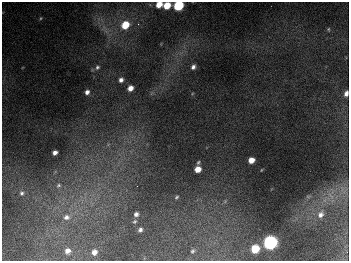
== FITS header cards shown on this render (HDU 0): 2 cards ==
NAXIS1  =                  347
NAXIS2  =                  259

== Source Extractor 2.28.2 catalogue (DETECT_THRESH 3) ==
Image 347 x 259 px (HDU 0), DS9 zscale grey, 1 PNG px = 1 image px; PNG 351 x 263 px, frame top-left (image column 1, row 259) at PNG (2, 2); no overlay
Background 677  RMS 51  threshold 152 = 3 sigma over >= 5 px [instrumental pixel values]
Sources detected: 32; all 32 listed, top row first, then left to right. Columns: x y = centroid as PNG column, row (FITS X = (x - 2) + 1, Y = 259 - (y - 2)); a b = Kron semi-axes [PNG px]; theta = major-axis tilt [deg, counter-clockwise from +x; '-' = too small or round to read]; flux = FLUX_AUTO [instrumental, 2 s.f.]
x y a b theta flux
159 4 6 5 - 4.2e+04
178 5 6 5 - 2.6e+05
167 6 6 5 - 6.5e+04
41 18 5 4 - 3.9e+03
138 24 4 4 - 4.1e+03
125 25 8 7 - 8.2e+04
328 29 6 4 -75 4.4e+03
97 67 7 5 36 7.8e+03
193 67 6 5 - 1.2e+04
121 80 6 5 - 1.3e+04
130 88 5 5 - 2.3e+04
87 92 5 4 - 1.3e+04
346 93 6 4 73 1.6e+04
55 152 5 4 - 1.5e+04
251 160 5 5 - 3.5e+04
198 162 5 4 - 5.1e+03
198 169 5 5 - 3.8e+04
261 170 3 2 - 2.0e+03
58 185 8 6 39 1.1e+04
22 193 7 7 - 1.1e+04
331 196 12 5 -45 1.9e+04
176 197 5 3 - 4.8e+03
136 214 5 5 - 1.2e+04
320 214 9 8 - 1.9e+04
66 217 9 8 - 2.1e+04
134 221 6 6 - 5.7e+03
140 230 5 4 - 9.3e+03
270 242 7 6 - 1.1e+06
255 249 6 5 - 1.2e+05
67 251 5 4 - 1.9e+04
192 251 4 3 - 4.9e+03
94 252 5 4 - 2.0e+04
At the frame edge (FLAGS 8, measured only in part): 3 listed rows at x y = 159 4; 178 5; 346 93